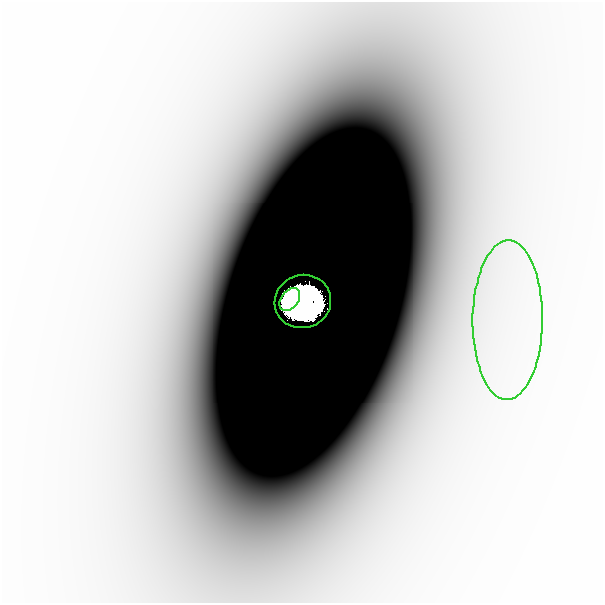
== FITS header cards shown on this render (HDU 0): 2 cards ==
NAXIS1  =                  601
NAXIS2  =                  601

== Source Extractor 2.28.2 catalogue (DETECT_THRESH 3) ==
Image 601 x 601 px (HDU 0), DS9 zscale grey, 1 PNG px = 1 image px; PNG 605 x 605 px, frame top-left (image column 1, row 601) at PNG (2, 2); each listed source drawn as its Kron ellipse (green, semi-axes under 4 px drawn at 4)
Background -2.56e-07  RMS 1.3e-07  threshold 3.80e-07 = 3 sigma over >= 5 px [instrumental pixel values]
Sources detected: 4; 1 with non-positive FLUX_AUTO (blend fragments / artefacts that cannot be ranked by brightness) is neither listed nor drawn; the other 3 listed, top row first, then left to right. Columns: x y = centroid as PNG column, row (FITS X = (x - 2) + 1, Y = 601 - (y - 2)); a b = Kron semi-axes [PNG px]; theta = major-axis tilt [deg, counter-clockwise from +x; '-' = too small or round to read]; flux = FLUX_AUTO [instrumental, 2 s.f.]
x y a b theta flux
290 299 13 8 51 7.5
303 301 28 26 18 40
508 320 80 35 89 0.0015
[1 non-positive-flux detection neither listed nor drawn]